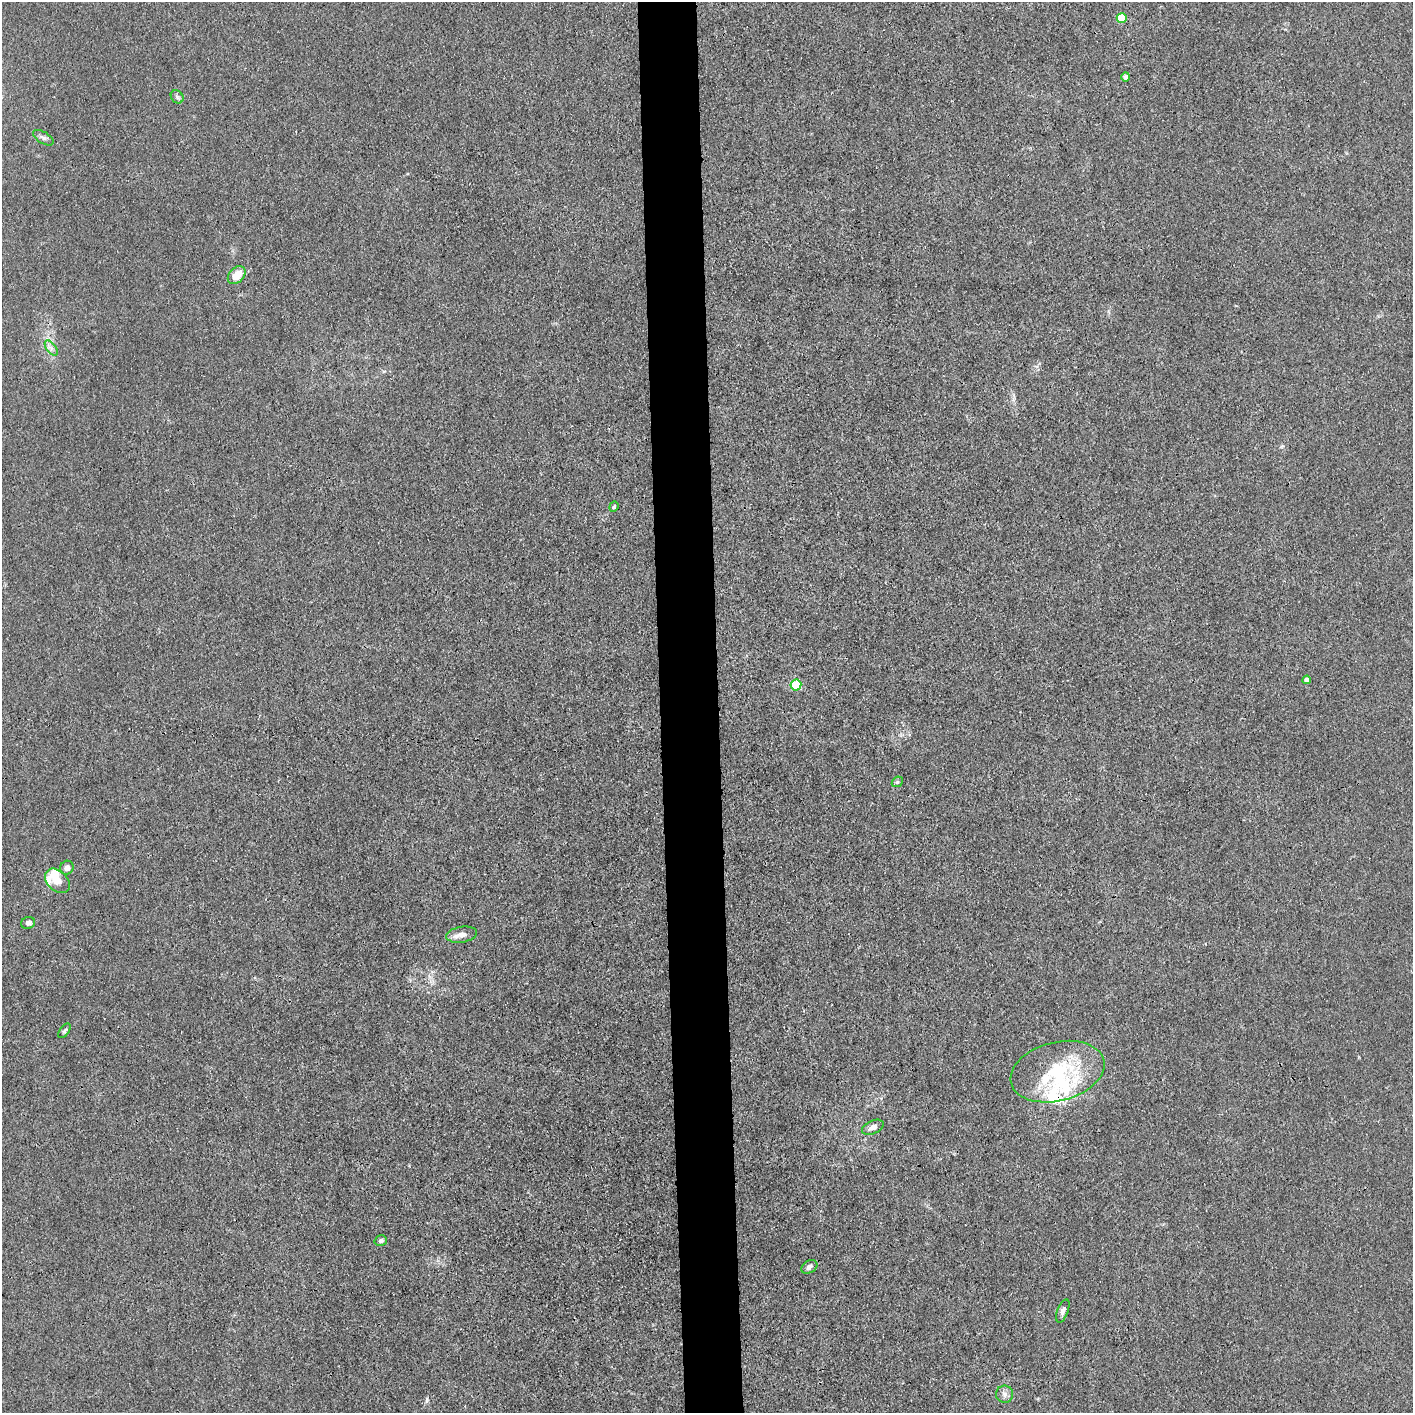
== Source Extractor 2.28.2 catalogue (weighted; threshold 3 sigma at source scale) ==
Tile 5 of 3 x 3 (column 2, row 2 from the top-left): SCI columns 1423-2833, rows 1412-2822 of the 4257 x 4233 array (HDU 1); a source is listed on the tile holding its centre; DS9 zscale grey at full resolution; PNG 1415 x 1415 px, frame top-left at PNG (2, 2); each listed source drawn as its Kron ellipse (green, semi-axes under 4 px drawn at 4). Shown black and unused: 4% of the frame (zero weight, under 3 of 4 exposures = <1% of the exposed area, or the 3 px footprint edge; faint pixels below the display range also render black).
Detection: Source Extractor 2.28.2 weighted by HDU 2 'WHT'; one run over the whole footprint, this tile lists its part. Background 0.0296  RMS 0.0053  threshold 0.0237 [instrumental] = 3 sigma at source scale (4.5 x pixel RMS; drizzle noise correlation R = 1.50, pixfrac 1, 0.05/0.05 arcsec/px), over >= 5 px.
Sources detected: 27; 2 inside a brighter object's white glare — neither listed nor drawn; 4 inside a brighter listed object's ellipse — not listed separately; the other 21 listed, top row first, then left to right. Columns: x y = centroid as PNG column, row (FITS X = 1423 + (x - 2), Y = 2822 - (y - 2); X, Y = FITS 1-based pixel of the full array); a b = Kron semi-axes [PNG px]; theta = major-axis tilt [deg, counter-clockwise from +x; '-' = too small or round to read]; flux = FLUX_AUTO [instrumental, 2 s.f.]
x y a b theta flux
1122 18 5 5 - 17
1126 77 4 4 - 1.6
177 97 7 5 -47 1.1
43 138 11 5 -32 1.7
237 275 10 7 46 8.6
51 348 9 4 -53 1.8
614 507 5 4 - 0.63
1307 680 4 4 - 1.8
796 685 5 5 - 30
897 782 6 4 43 0.74
67 868 7 6 - 2.7
57 881 14 10 -43 7
28 923 7 6 - 2.1
461 935 15 8 9 4
64 1031 8 4 54 0.96
1057 1072 48 29 14 39
873 1127 11 6 24 3
381 1241 6 5 - 1.2
809 1267 8 6 32 2
1063 1311 12 5 69 1.7
1005 1394 9 8 - 2.3
Unlisted compact peaks at least as high as the median listed source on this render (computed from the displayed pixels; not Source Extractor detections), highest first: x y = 427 1399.